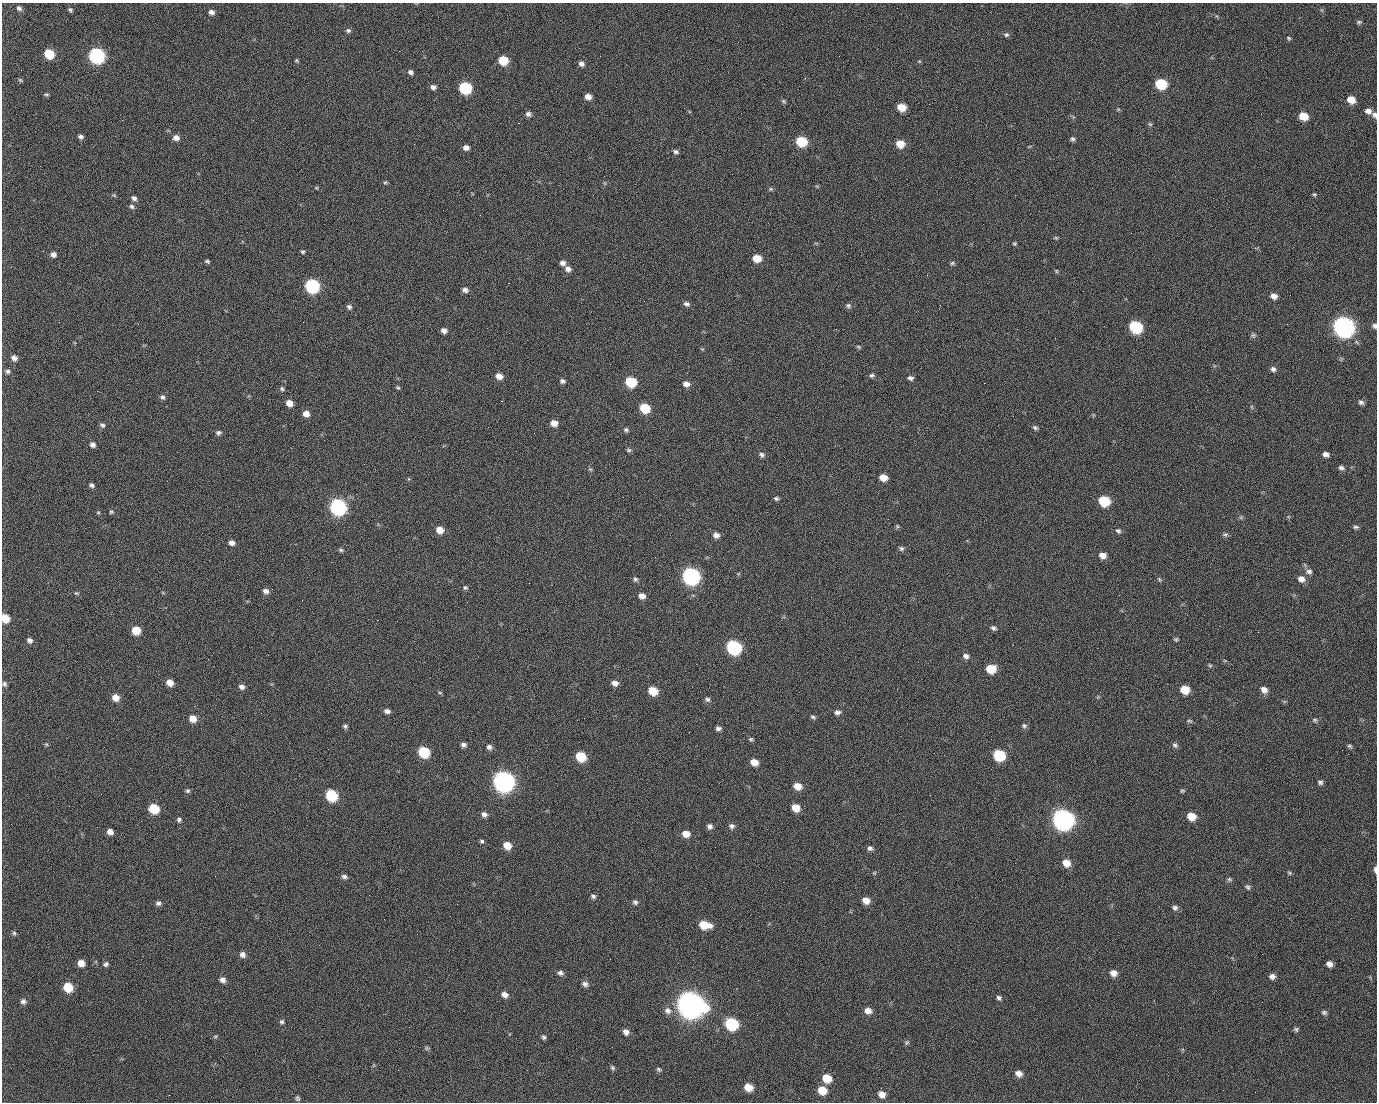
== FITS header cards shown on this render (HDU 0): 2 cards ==
NAXIS1  =                 1375 / length of data axis 1
NAXIS2  =                 1100 / length of data axis 2

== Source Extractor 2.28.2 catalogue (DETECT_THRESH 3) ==
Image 1375 x 1100 px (HDU 0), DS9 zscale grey, 1 PNG px = 1 image px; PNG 1379 x 1104 px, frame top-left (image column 1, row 1100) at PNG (2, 3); no overlay
Background 1470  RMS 30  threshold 88.8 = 3 sigma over >= 5 px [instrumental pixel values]
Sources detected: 256; all 256 listed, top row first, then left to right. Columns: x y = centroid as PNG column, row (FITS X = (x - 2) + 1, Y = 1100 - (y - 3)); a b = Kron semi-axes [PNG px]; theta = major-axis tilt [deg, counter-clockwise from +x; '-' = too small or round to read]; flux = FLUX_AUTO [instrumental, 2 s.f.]
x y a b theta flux
19 8 7 6 - 5.3e+03
71 11 5 3 - 6.4e+03
211 12 6 5 - 7.5e+03
990 12 2 2 - 1.8e+03
1359 22 7 4 10 3.3e+03
348 30 7 5 -2 4.3e+03
1006 35 7 6 - 4.4e+03
1289 38 6 4 -42 2.9e+03
399 51 2 2 - 2.3e+04
49 54 7 6 - 7.4e+04
97 56 8 7 - 5.0e+05
296 60 4 4 - 2.5e+03
503 60 7 6 - 5.8e+04
919 61 6 3 -18 1.9e+03
581 64 6 5 - 7.9e+03
410 72 6 5 - 5.8e+03
20 80 7 4 -36 2.8e+03
1161 84 8 7 - 1.0e+05
433 87 7 6 - 6.5e+03
465 88 7 7 - 1.8e+05
46 94 7 4 -12 3.1e+03
588 97 6 5 - 1.3e+04
498 99 2 2 - 1.0e+03
434 100 2 2 - 4.2e+03
1351 100 7 6 - 2.6e+04
784 101 7 5 -22 3.3e+03
901 107 7 6 - 3.5e+04
1118 110 6 4 20 2.1e+03
1368 111 7 6 - 1.0e+04
528 114 6 6 - 6.9e+03
1375 115 8 6 -55 6.5e+03
1303 116 7 6 - 3.5e+04
518 123 2 2 - 2.7e+04
1150 124 6 5 - 3.0e+03
81 136 5 4 - 5.7e+03
176 138 7 6 - 1.1e+04
1072 139 6 5 - 4.4e+03
801 142 7 6 - 9.0e+04
900 144 7 6 - 3.1e+04
466 147 6 5 - 9.8e+03
676 152 7 5 -20 5.1e+03
385 182 6 4 40 2.6e+03
316 188 4 4 - 2.0e+03
771 189 6 5 - 3.0e+03
114 195 6 4 -41 2.2e+03
1015 195 2 2 - 7.3e+03
1314 195 6 4 -68 2.7e+03
134 198 7 6 - 6.0e+03
132 206 7 6 - 4.7e+03
1056 238 6 4 -1 2.4e+03
1014 243 5 5 - 2.5e+03
303 252 5 4 - 2.9e+03
53 254 6 5 - 8.4e+03
757 258 7 6 - 3.2e+04
207 261 6 4 -19 3.3e+03
563 263 6 5 - 8.3e+03
952 263 6 5 - 3.3e+03
568 269 7 6 - 1.0e+04
1056 271 6 3 -90 2.0e+03
927 275 2 2 - 1.2e+03
508 283 2 2 - 5.7e+04
312 286 8 7 - 3.1e+05
465 290 7 5 -16 7.3e+03
1083 291 2 2 - 3.4e+03
1290 295 2 2 - 1.8e+03
1274 296 7 6 - 1.2e+04
687 304 8 6 -18 6.5e+03
848 305 7 6 - 4.9e+03
349 307 6 5 - 5.2e+03
355 315 2 2 - 1.1e+03
59 322 2 2 - 1.4e+03
1287 324 3 2 - 1.6e+03
1375 326 6 5 - 5.1e+03
1135 327 8 7 - 1.8e+05
1343 327 9 8 - 1.4e+06
444 330 6 5 - 9.2e+03
1253 335 7 6 - 3.9e+03
858 347 7 4 -19 2.7e+03
14 358 7 6 - 9.5e+03
1273 369 7 6 - 6.3e+03
8 371 6 6 - 5.5e+03
872 375 7 5 -1 4.0e+03
499 376 7 6 - 1.5e+04
910 378 6 5 - 6.3e+03
562 381 6 5 - 5.2e+03
631 382 7 6 - 9.2e+04
984 383 2 2 - 2.0e+04
686 384 7 6 - 1.0e+04
398 387 6 4 -32 2.6e+03
282 389 6 5 - 3.7e+03
97 391 2 2 - 1.5e+03
162 397 7 6 - 5.0e+03
501 401 3 2 - 5.8e+04
1361 402 7 6 - 5.5e+03
289 403 6 5 - 1.9e+04
645 408 7 6 - 6.8e+04
619 412 2 2 - 9.7e+02
306 414 7 6 - 1.4e+04
554 423 7 6 - 1.5e+04
102 425 7 5 -18 4.7e+03
1035 428 7 5 -21 4.3e+03
626 430 6 5 - 4.1e+03
218 433 7 6 - 5.3e+03
92 445 6 5 - 7.3e+03
629 450 7 5 -1 3.6e+03
1326 454 6 5 - 9.0e+03
762 455 7 6 - 5.9e+03
1341 468 7 5 -16 5.5e+03
590 469 6 4 -18 2.5e+03
883 478 7 6 - 2.1e+04
92 485 5 4 - 4.6e+03
623 497 2 2 - 2.9e+03
776 498 5 4 - 4.0e+03
1104 501 8 7 - 8.8e+04
338 507 8 7 - 5.6e+05
98 512 5 3 - 1.9e+03
111 512 5 4 - 2.7e+03
1241 517 7 4 18 2.9e+03
897 526 6 4 -48 2.7e+03
1356 527 7 5 0 4.0e+03
440 530 7 6 - 2.0e+04
1118 531 7 6 - 4.6e+03
1225 534 7 6 - 4.1e+03
716 535 6 6 - 9.6e+03
232 543 6 5 - 9.4e+03
901 548 6 6 - 4.7e+03
341 550 7 4 -9 3.7e+03
1103 555 7 6 - 1.4e+04
655 557 2 2 - 9.4e+02
1309 571 9 7 0 6.7e+03
691 576 9 8 - 6.6e+05
635 579 7 6 - 4.5e+03
1159 579 6 4 -45 2.8e+03
1301 579 9 7 -17 1.2e+04
465 588 6 5 - 3.5e+03
266 591 6 5 - 7.9e+03
76 593 7 4 -25 2.7e+03
642 596 6 5 - 1.2e+04
5 618 7 6 - 4.2e+04
27 619 2 2 - 4.4e+03
377 620 2 2 - 1.1e+04
993 628 6 5 - 5.0e+03
136 630 7 6 - 3.9e+04
1176 639 5 4 - 3.1e+03
30 640 6 5 - 6.7e+03
414 641 2 2 - 8.3e+02
734 647 8 7 - 3.1e+05
966 656 8 6 -28 7.5e+03
1210 665 5 4 - 2.4e+03
991 669 8 7 - 4.5e+04
170 682 6 5 - 1.9e+04
615 683 7 6 - 1.1e+04
4 684 6 5 - 4.6e+03
242 687 8 6 -31 7.5e+03
1185 689 7 6 - 3.6e+04
1264 690 9 7 -40 1.1e+04
653 691 7 6 - 4.4e+04
440 693 5 3 - 2.1e+03
116 698 7 7 - 2.0e+04
707 699 7 6 - 5.3e+03
387 711 6 5 - 7.5e+03
837 712 7 5 0 7.0e+03
813 717 7 5 -33 3.7e+03
193 718 7 6 - 2.1e+04
1315 720 7 5 1 3.7e+03
1189 721 7 5 -17 3.2e+03
345 726 5 5 - 4.1e+03
1024 726 7 6 - 4.3e+03
718 728 6 5 - 6.0e+03
751 739 5 5 - 3.2e+03
46 744 6 4 -18 2.2e+03
463 745 6 5 - 6.3e+03
1175 745 8 6 -30 4.9e+03
1350 746 7 5 -16 3.4e+03
489 747 7 6 - 6.9e+03
424 752 8 7 - 9.8e+04
934 753 3 2 - 1.6e+03
999 755 8 7 - 1.2e+05
581 756 7 6 - 7.0e+04
754 762 7 6 - 2.0e+04
503 781 9 8 - 1.5e+06
1320 782 6 5 - 4.7e+03
797 786 8 6 -18 2.2e+04
188 791 6 6 - 4.0e+03
1182 791 6 4 17 2.6e+03
101 794 3 2 - 2.5e+03
331 795 8 7 - 1.3e+05
930 795 2 2 - 8.2e+03
154 808 7 6 - 7.0e+04
796 808 7 6 - 2.7e+04
1053 808 2 2 - 1.7e+04
484 814 7 6 - 7.7e+03
1191 816 8 7 - 3.0e+04
1063 819 10 8 -31 1.4e+06
179 820 6 5 - 4.4e+03
710 826 7 7 - 6.9e+03
731 826 7 6 - 6.4e+03
110 832 6 5 - 1.1e+04
686 834 8 6 -15 1.9e+04
482 841 5 5 - 3.6e+03
507 845 7 6 - 2.5e+04
870 848 6 6 - 5.6e+03
1066 863 8 7 - 2.3e+04
1375 870 7 3 -88 7.6e+03
874 873 5 4 - 2.3e+03
1289 873 6 5 - 2.8e+03
344 876 7 5 -15 5.6e+03
1229 879 7 5 -15 3.6e+03
1248 887 8 6 -39 4.3e+03
593 896 6 5 - 4.6e+03
866 900 7 6 - 1.7e+04
635 902 7 5 -14 5.2e+03
158 903 6 5 - 5.9e+03
457 904 3 2 - 1.5e+03
1175 908 8 7 - 6.3e+03
704 925 11 7 -11 4.3e+04
1118 932 2 2 - 2.4e+03
14 933 5 5 - 3.2e+03
242 954 7 7 - 8.7e+03
610 959 2 2 - 2.8e+03
81 963 7 6 - 1.7e+04
106 964 7 5 22 4.6e+03
1329 964 6 5 - 9.7e+03
560 973 7 6 - 6.2e+03
1113 973 7 7 - 1.3e+04
1272 976 6 6 - 7.7e+03
222 980 7 6 - 9.2e+03
758 980 2 2 - 2.3e+03
585 984 8 6 -27 7.0e+03
68 987 7 6 - 5.7e+04
505 994 7 6 - 1.1e+04
999 998 6 5 - 5.0e+03
23 1001 7 6 - 6.1e+03
690 1004 12 10 -26 3.0e+06
668 1011 10 8 -41 1.1e+04
868 1011 7 6 - 1.3e+04
1324 1013 7 5 -15 4.2e+03
282 1022 6 5 - 3.9e+03
731 1024 8 7 - 1.8e+05
1296 1029 6 5 - 3.6e+03
626 1032 7 6 - 1.0e+04
215 1036 6 4 0 2.6e+03
544 1037 6 5 - 4.1e+03
907 1042 6 5 - 3.5e+03
427 1048 6 5 - 3.1e+03
612 1068 7 5 -47 3.9e+03
659 1069 7 5 -45 3.9e+03
527 1070 2 2 - 8.9e+02
1019 1074 8 6 -24 1.2e+04
827 1078 8 7 - 3.6e+04
748 1087 7 6 - 2.9e+04
822 1090 8 7 - 3.5e+04
882 1094 8 7 - 1.4e+04
169 1095 2 2 - 5.8e+03
297 1098 7 5 -77 3.8e+03
799 1098 2 2 - 2.2e+03
At the frame edge (FLAGS 8, measured only in part): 4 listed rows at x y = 1375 115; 1375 326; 5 618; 1375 870